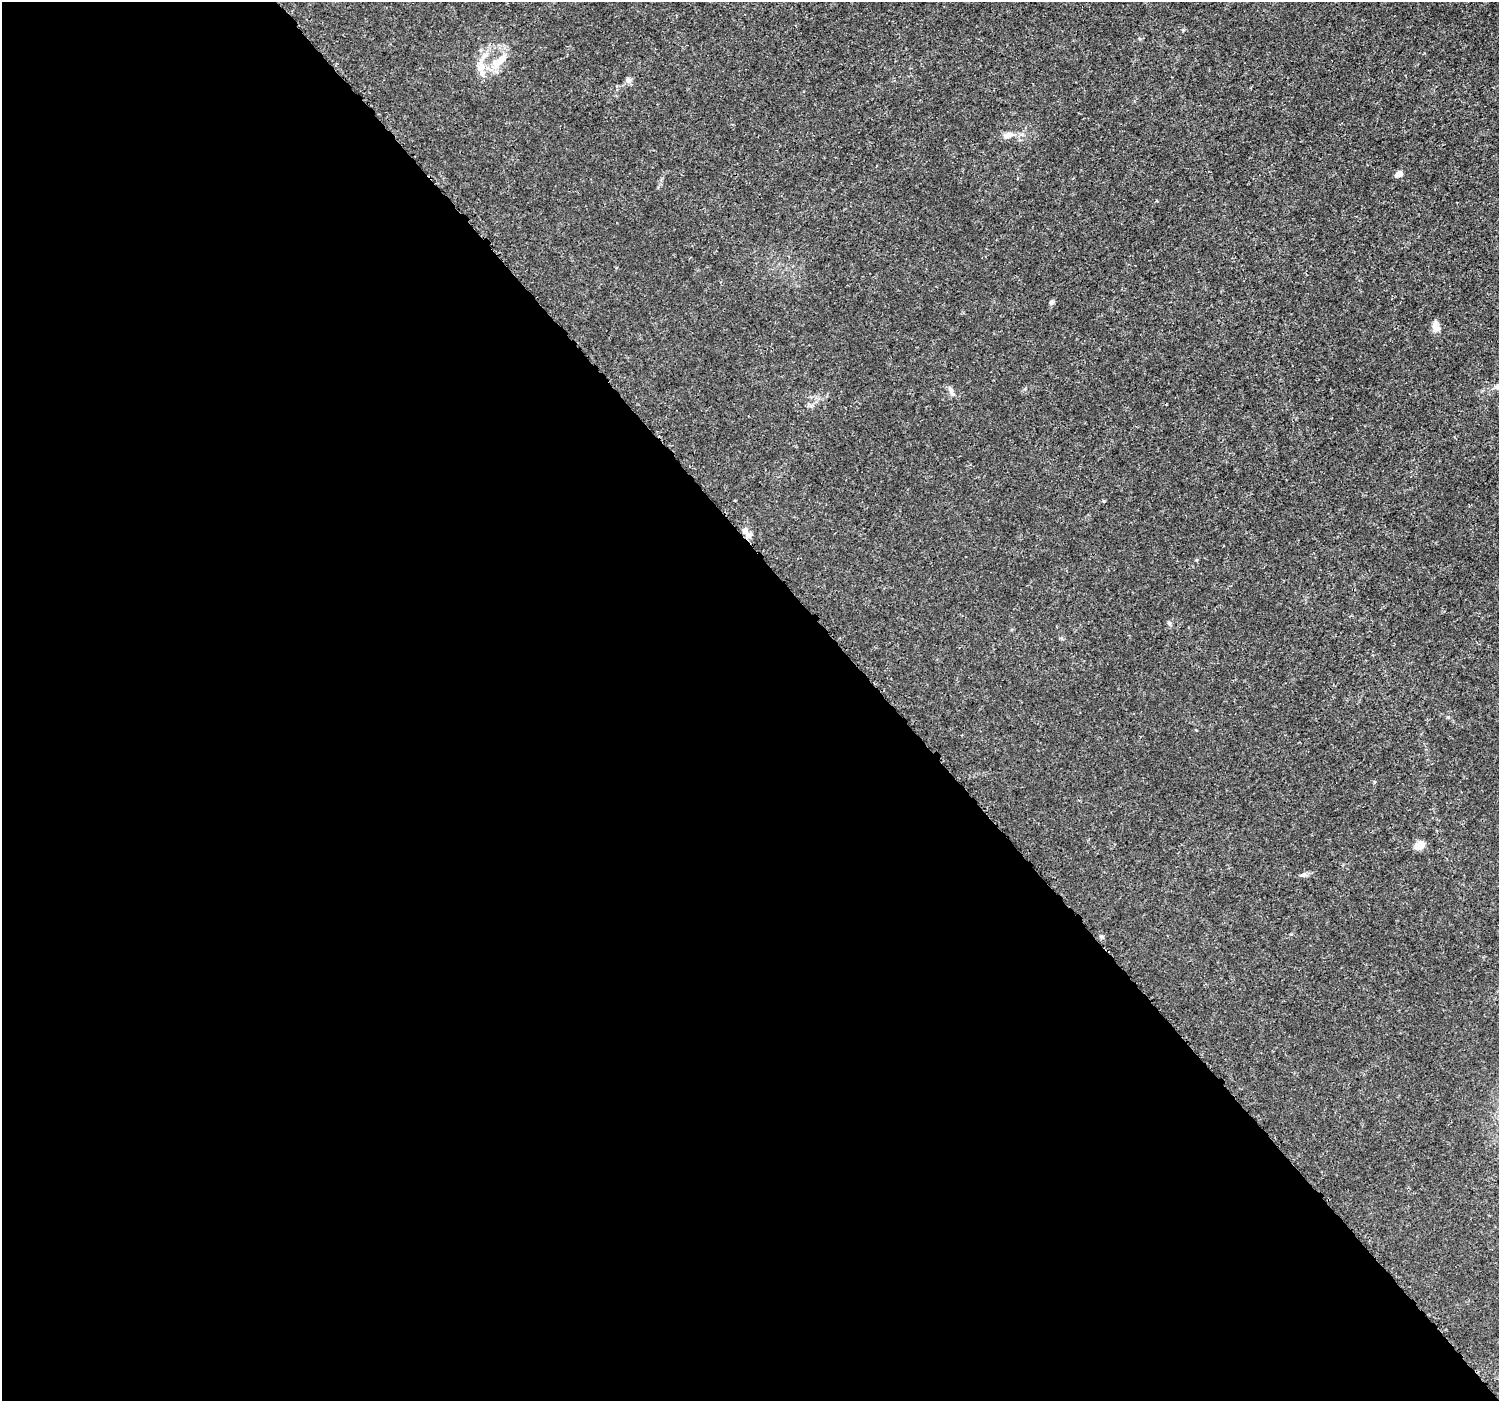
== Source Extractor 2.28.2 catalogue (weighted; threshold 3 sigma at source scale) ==
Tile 9 of 4 x 4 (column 1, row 3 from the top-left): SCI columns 23-1519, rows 1566-2964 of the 6037 x 5992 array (HDU 1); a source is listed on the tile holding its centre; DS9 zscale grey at full resolution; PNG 1501 x 1403 px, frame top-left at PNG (2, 2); no overlay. Shown black and unused: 59% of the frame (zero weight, under 3 of 5 exposures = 2% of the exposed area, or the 3 px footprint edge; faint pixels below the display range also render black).
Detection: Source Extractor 2.28.2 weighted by HDU 2 'WHT'; one run over the whole footprint, this tile lists its part. Background 0.00147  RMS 7.1e-04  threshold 0.00317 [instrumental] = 3 sigma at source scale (4.5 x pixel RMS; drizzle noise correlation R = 1.50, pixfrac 1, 0.0396/0.0396 arcsec/px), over >= 5 px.
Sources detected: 15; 1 inside a brighter listed object's ellipse — not listed separately; the other 14 listed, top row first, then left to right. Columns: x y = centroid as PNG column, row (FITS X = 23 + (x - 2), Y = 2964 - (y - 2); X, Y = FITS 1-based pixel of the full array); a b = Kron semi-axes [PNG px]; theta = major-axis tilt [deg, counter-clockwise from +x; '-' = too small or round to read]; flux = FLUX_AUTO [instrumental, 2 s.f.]
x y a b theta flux
500 61 25 9 38 1.3
481 68 15 11 86 0.77
628 80 9 7 -79 0.21
1007 135 15 8 15 0.47
1399 174 8 6 32 0.41
1051 302 7 6 - 0.16
1435 326 15 8 -81 0.44
1498 387 7 6 - 0.25
950 390 10 6 -53 0.25
745 530 9 8 - 0.35
1169 623 7 4 -45 0.11
1419 846 9 7 38 0.92
1303 875 8 6 9 0.2
1101 936 6 4 -18 0.1
Isophote crosses this tile's border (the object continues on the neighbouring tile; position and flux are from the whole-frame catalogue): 1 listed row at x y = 1498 387
Unlisted compact peaks at least as high as the median listed source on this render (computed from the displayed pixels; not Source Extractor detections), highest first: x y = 1448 717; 1104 501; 1196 560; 1025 389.